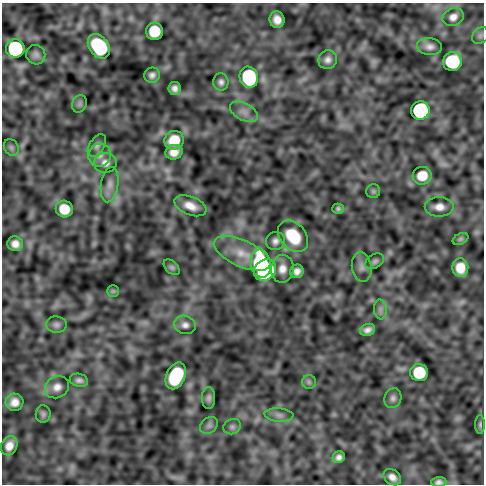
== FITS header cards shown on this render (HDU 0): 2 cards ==
NAXIS1  =                  482
NAXIS2  =                  482

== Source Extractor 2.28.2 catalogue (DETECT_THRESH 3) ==
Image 482 x 482 px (HDU 0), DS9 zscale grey, 1 PNG px = 1 image px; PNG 486 x 486 px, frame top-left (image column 1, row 482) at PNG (2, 3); each listed source drawn as its Kron ellipse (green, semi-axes under 4 px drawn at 4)
Background -2.33e-05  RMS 4.7e-04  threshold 0.0014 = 3 sigma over >= 5 px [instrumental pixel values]
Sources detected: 65; all 65 listed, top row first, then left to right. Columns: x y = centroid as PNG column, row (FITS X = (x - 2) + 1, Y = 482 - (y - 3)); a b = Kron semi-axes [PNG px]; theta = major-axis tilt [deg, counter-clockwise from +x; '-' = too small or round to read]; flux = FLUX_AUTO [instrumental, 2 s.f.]
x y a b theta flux
453 17 11 9 25 0.2
277 20 8 7 - 0.27
154 31 9 8 - 1
480 35 9 7 45 0.094
99 46 13 9 -53 2.7
429 46 12 8 -6 0.19
15 48 9 9 - 4
36 55 10 9 - 0.14
328 60 10 9 - 0.16
452 62 9 9 - 2.7
152 75 8 7 - 0.13
249 77 11 9 -75 2.9
221 82 9 7 -84 0.12
174 88 6 6 - 0.14
79 104 9 7 67 0.08
420 110 9 9 - 5.4
244 112 15 8 -27 0.24
174 140 10 9 - 0.73
97 146 12 7 57 0.13
11 147 9 7 -58 0.086
174 152 8 7 - 0.28
100 155 12 11 - 0.26
105 163 11 10 - 0.21
422 176 9 8 - 0.6
110 185 18 8 82 0.25
373 191 7 7 - 0.066
190 206 17 9 -22 0.37
439 207 14 10 -1 0.28
64 209 8 8 - 0.67
338 209 6 5 - 0.071
293 236 18 12 -48 1.3
460 239 8 5 27 0.057
275 241 9 9 - 0.16
15 244 8 7 - 0.23
242 253 30 13 -24 0.79
375 261 10 7 30 0.1
261 264 14 10 -78 3.8
172 267 9 6 -44 0.066
362 267 15 10 -82 0.21
460 268 9 8 - 0.51
282 269 14 11 83 0.32
265 270 12 10 36 3.9
297 271 7 6 - 0.18
113 291 6 5 - 0.049
380 309 10 6 -84 0.14
56 325 10 8 -4 0.12
185 325 11 9 -19 0.17
367 330 8 6 19 0.15
419 373 9 8 - 1.4
176 376 14 9 65 2.3
79 380 9 6 -13 0.12
309 382 7 7 - 0.079
57 387 12 11 - 0.24
209 398 11 6 89 0.11
393 398 10 8 70 0.13
14 402 9 8 - 0.26
43 414 9 7 -87 0.088
279 415 14 6 -4 0.16
209 425 10 7 38 0.11
480 425 9 5 90 0.068
232 427 9 7 24 0.099
9 446 10 8 64 0.3
339 457 6 5 - 0.13
392 477 10 7 -38 0.21
439 482 7 5 4 0.12
At the frame edge (FLAGS 8, measured only in part): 1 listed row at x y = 439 482